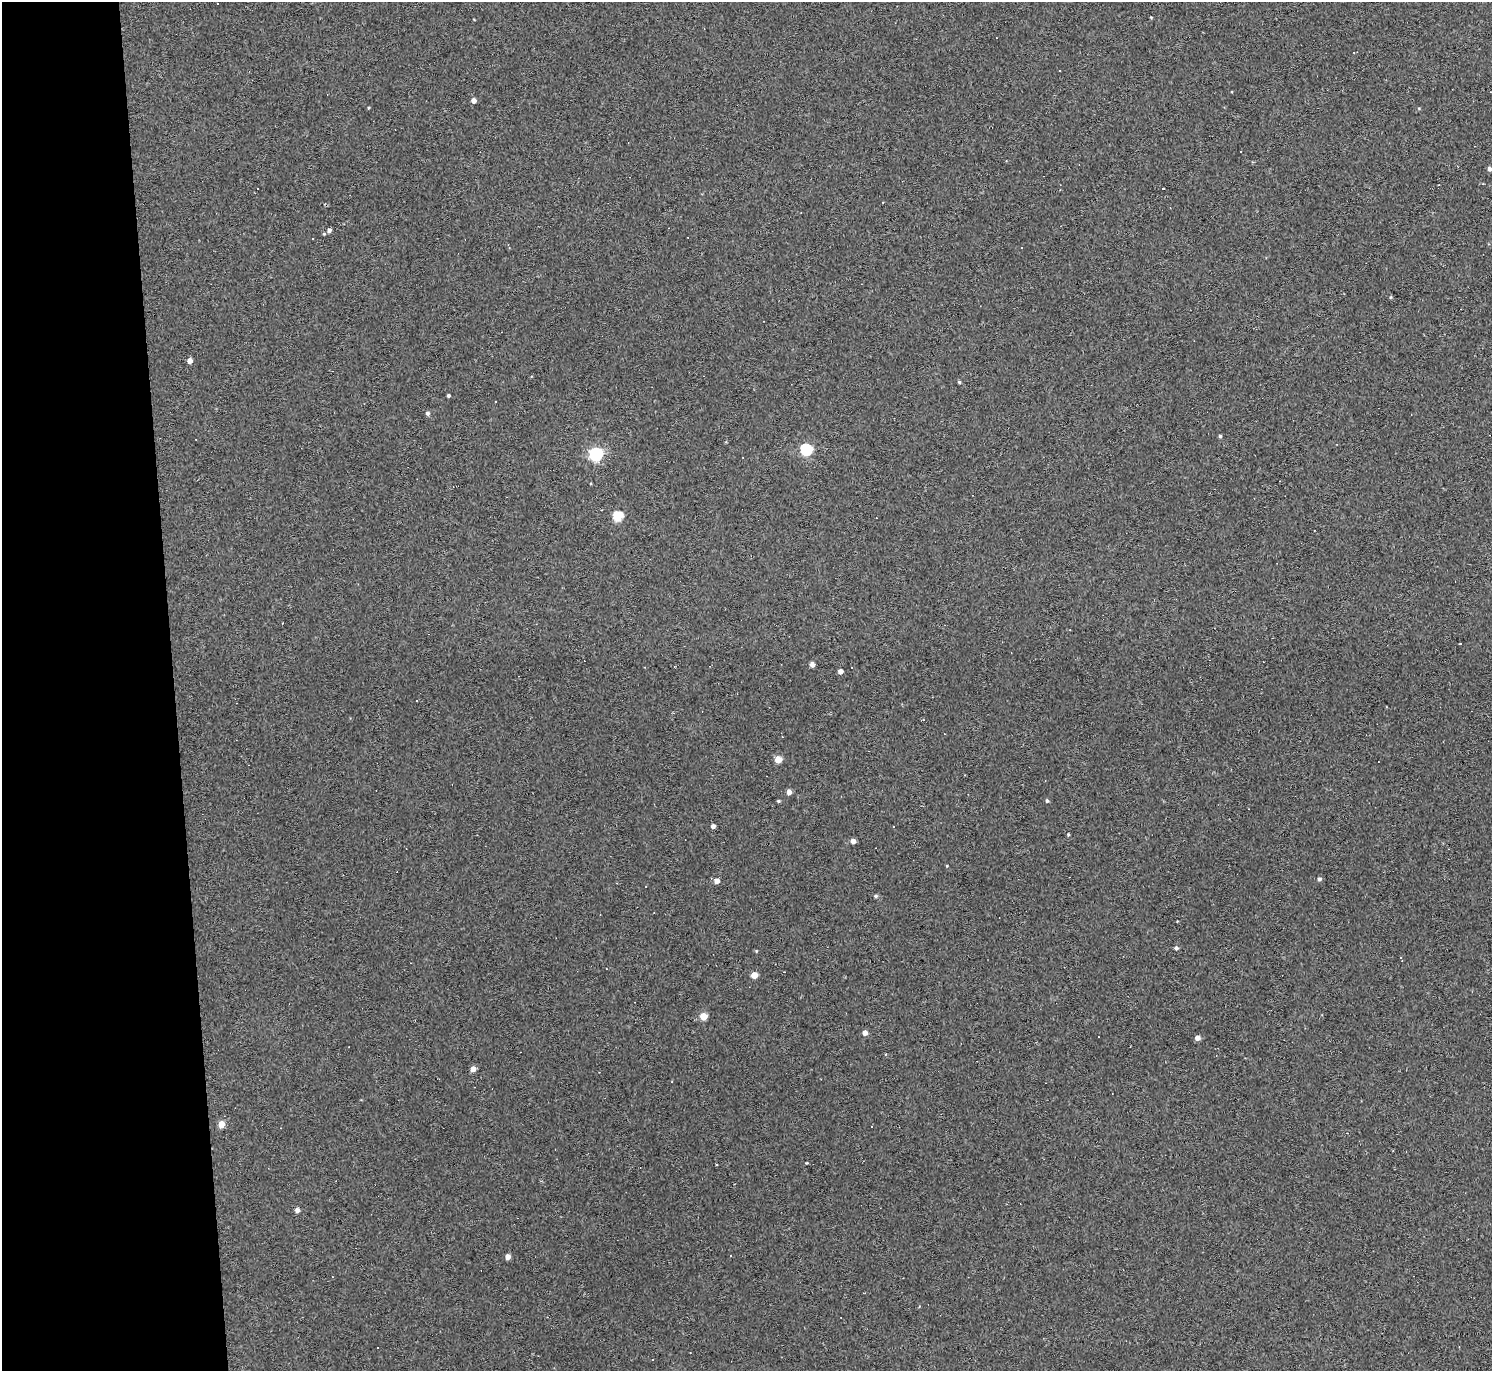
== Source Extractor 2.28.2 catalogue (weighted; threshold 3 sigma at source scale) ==
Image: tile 4 of 3 x 3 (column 1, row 2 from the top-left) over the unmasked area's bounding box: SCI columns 1-1490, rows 1493-2861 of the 4470 x 4444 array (HDU 1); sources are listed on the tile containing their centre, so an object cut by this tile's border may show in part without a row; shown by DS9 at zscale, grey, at full resolution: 1 PNG px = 1 image px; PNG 1494 x 1373 px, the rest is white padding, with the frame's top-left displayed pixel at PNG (2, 2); no overlay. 12% of this frame is shown black and not used: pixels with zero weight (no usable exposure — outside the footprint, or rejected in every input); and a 3 px margin inside the footprint's outer edge (the drizzle kernel's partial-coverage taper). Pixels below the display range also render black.
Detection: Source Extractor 2.28.2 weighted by HDU 2 'WHT'; one run over the whole footprint, this tile lists its part. Background 0.18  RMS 0.0093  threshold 0.0417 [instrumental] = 3 sigma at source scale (4.5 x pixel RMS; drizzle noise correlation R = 1.50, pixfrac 1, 0.05/0.05 arcsec/px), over >= 5 px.
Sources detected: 60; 19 cosmic-ray / hot-pixel residue — not listed; the other 41 listed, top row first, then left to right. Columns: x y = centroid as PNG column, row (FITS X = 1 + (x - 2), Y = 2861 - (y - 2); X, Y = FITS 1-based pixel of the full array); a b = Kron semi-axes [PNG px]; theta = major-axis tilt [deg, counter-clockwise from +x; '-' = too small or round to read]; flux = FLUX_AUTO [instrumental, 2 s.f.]
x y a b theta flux
1151 17 4 3 - 0.73
1059 70 2 2 - 0.77
474 101 4 4 - 4.6
1489 169 5 4 - 2.7
1163 188 2 2 - 1.3
329 230 5 5 - 2.9
313 238 3 2 - 0.78
1390 297 5 3 - 0.85
190 361 4 4 - 6
959 382 4 3 - 1.3
448 396 3 3 - 1.4
427 413 5 4 - 2.3
1220 436 4 4 - 1.5
806 449 6 5 - 91
596 454 6 6 - 160
618 516 5 5 - 53
1460 644 3 2 - 1.4
812 664 4 4 - 6.2
840 671 4 4 - 5
417 700 2 2 - 0.69
778 759 5 4 - 17
789 792 4 4 - 6
778 801 4 3 - 1.1
1047 801 4 4 - 1.7
713 826 4 4 - 3.4
893 826 3 2 - 0.55
1068 834 3 3 - 1.1
853 841 4 4 - 5.4
1319 879 5 4 - 2.3
717 881 4 4 - 6.5
876 896 5 4 - 1.6
1176 948 4 4 - 2.5
1401 958 3 2 - 0.81
754 975 5 4 - 12
703 1016 5 4 - 20
865 1033 4 4 - 5.9
1197 1038 4 4 - 5.5
473 1069 4 4 - 8.4
221 1124 5 4 - 15
297 1210 4 4 - 3.7
508 1257 5 4 - 5.2